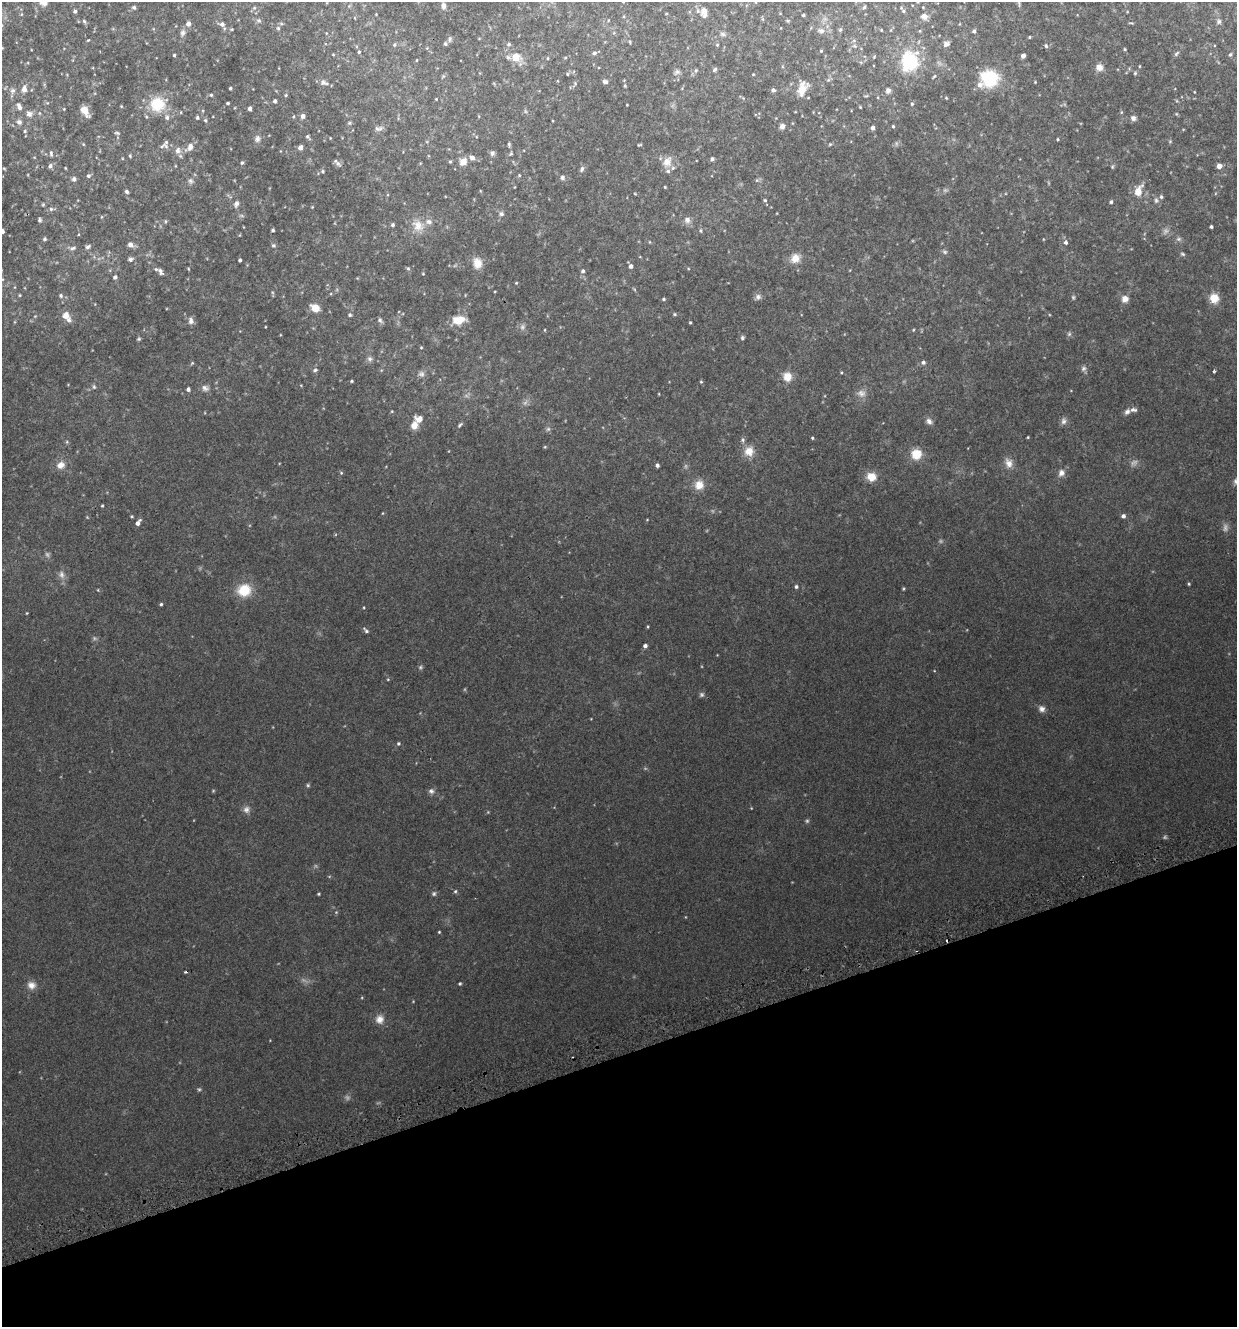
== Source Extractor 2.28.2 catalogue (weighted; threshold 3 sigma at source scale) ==
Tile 14 of 4 x 4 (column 2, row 4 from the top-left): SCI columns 1338-2572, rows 47-1371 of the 5195 x 5393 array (HDU 1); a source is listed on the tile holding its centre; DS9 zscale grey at full resolution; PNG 1239 x 1329 px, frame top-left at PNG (2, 2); no overlay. Shown black and unused: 20% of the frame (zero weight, under 2 of 3 exposures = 3% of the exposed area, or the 3 px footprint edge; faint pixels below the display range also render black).
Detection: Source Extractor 2.28.2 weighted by HDU 2 'WHT'; one run over the whole footprint, this tile lists its part. Background 0.0199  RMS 0.008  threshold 0.036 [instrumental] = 3 sigma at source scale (4.5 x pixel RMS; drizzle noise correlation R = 1.50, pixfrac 1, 0.0396/0.0396 arcsec/px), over >= 5 px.
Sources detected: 337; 26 too faint to see at this stretch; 1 cosmic-ray / hot-pixel residue — not listed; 16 inside a brighter listed object's ellipse — not listed separately; the other 294 listed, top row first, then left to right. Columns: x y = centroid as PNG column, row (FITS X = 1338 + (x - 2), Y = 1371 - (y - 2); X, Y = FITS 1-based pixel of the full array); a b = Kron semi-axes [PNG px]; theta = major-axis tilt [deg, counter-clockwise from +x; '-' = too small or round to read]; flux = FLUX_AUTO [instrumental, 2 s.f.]
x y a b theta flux
623 2 4 4 - 0.55
1019 4 8 4 -76 1
443 6 9 6 -84 3
134 7 5 5 - 1.4
864 7 5 4 - 1.1
254 8 5 5 - 1.2
75 11 4 4 - 1.6
903 11 7 5 -42 1.3
704 12 12 7 -83 6.4
21 14 6 4 89 0.94
376 14 3 3 - 0.55
666 14 4 2 - 0.58
803 15 3 3 - 1.1
624 16 5 3 - 0.73
924 17 9 8 - 3.5
355 18 5 3 - 0.55
608 20 5 3 - 0.56
84 21 7 5 -71 1.3
259 21 7 6 - 1.8
788 21 5 3 - 0.79
1219 21 8 7 - 2.4
1131 23 6 3 -7 0.81
188 24 5 5 - 3.4
222 24 7 6 - 2.5
278 28 6 5 - 1.6
840 30 6 5 - 1.1
881 30 3 3 - 0.58
821 31 11 8 -10 3.5
974 31 4 4 - 1.7
183 33 10 7 74 2.7
326 33 5 3 - 0.65
614 33 6 4 -72 1
723 34 10 6 -8 2.1
1029 37 4 3 - 0.75
450 39 7 5 80 1.6
88 40 4 3 - 0.71
630 42 5 3 - 0.86
946 44 8 7 - 2.8
394 45 5 5 - 1.3
717 45 5 4 - 0.91
854 46 7 5 -20 1.9
1046 46 5 4 - 1.6
1125 49 4 3 - 0.77
821 51 4 4 - 0.77
359 52 4 4 - 1.1
594 53 6 5 - 1.8
333 54 3 3 - 0.65
1176 54 8 5 45 1.5
174 55 3 3 - 0.97
1230 55 6 4 57 1.3
1023 56 4 4 - 3.7
565 57 5 3 - 0.79
874 57 4 4 - 0.71
516 58 16 12 -45 12
548 58 5 3 - 0.73
416 60 4 2 - 0.53
910 61 24 21 -78 43
1139 66 4 2 - 0.64
1099 67 10 9 - 4.7
715 69 6 5 - 1.7
696 70 6 5 - 1.3
677 72 10 7 27 2.6
1135 73 5 4 - 1
567 74 4 4 - 0.72
753 74 4 3 - 0.64
443 76 6 5 - 1
934 76 7 3 49 0.92
990 78 16 15 - 41
324 82 12 7 -17 3.3
605 82 5 4 - 2.5
1035 82 3 3 - 0.59
575 84 9 5 62 1.4
625 86 6 5 - 1.2
230 88 3 3 - 1.1
802 88 20 11 72 11
24 89 11 7 78 4.6
773 90 5 5 - 1.7
888 90 7 6 - 2.8
12 91 9 6 58 2.5
1194 92 4 2 - 0.49
211 95 4 4 - 0.97
286 95 5 4 - 0.92
743 98 4 4 - 0.71
946 98 4 3 - 0.67
436 99 3 3 - 0.59
275 101 4 3 - 1.8
47 103 5 5 - 0.98
228 103 3 3 - 1.3
157 104 20 19 - 24
912 104 5 4 - 1.2
627 105 3 2 - 0.44
121 106 4 3 - 0.62
19 107 9 5 -69 3.4
860 107 3 2 - 0.61
64 109 4 3 - 0.55
250 109 4 4 - 3.1
85 111 10 6 -59 9.1
1121 112 5 4 - 0.84
39 113 5 4 - 0.77
29 114 9 8 - 3.6
303 116 5 5 - 3.5
197 118 5 4 - 1.3
1133 118 8 7 - 2.6
205 120 5 5 - 1.3
19 122 7 7 - 2.8
350 123 6 4 20 1.1
782 126 7 6 - 3.6
893 126 4 4 - 0.95
378 128 12 7 6 2.9
873 128 4 4 - 3
25 131 5 4 - 1
117 133 7 4 -15 1.2
308 137 8 4 -49 1.6
330 138 3 3 - 0.51
257 139 9 8 - 3.3
1058 139 3 3 - 0.89
1170 141 5 4 - 0.85
83 144 5 4 - 0.74
509 144 6 4 -88 1.3
830 144 5 4 - 0.88
639 145 5 3 - 0.85
162 146 9 6 36 1.8
190 147 15 9 46 6.1
300 147 4 4 - 4.9
178 150 10 9 - 4.5
51 153 8 4 -81 1.4
492 153 7 6 - 2
511 154 6 4 42 1.1
130 156 5 4 - 1
472 158 7 6 - 3.6
712 159 4 4 - 1.9
450 162 4 4 - 0.93
463 162 5 5 - 12
667 162 16 12 65 8
242 163 5 4 - 1.3
338 163 10 7 -47 2.4
50 166 6 5 - 2.1
1219 166 4 4 - 5.9
1112 167 6 5 - 1.1
4 168 5 3 - 0.72
65 168 4 3 - 0.58
582 169 9 6 66 2
323 171 5 5 - 1.2
519 175 4 4 - 0.92
88 176 5 5 - 1.9
562 178 7 6 - 2.1
74 179 5 5 - 2.7
757 180 6 5 - 1.3
190 181 8 8 - 2.3
514 187 4 2 - 0.48
665 187 3 3 - 0.66
126 191 5 4 - 1.9
1138 191 15 9 66 9.7
635 194 5 3 - 0.59
765 200 5 4 - 1
1156 200 8 6 -82 2.1
1111 202 4 4 - 1.4
43 204 5 5 - 1
236 204 8 6 70 2.9
312 207 4 3 - 0.61
51 209 10 5 -1 2.1
501 214 8 7 - 2.2
241 216 8 4 -9 1.2
101 217 5 3 - 0.72
40 220 7 5 86 1.6
687 220 9 8 - 3.7
165 221 6 4 -89 0.87
393 225 4 4 - 1.7
418 225 20 16 -46 12
1211 227 3 3 - 1.4
273 230 3 3 - 1.3
2 231 4 4 - 4.7
700 231 6 4 85 1
45 239 5 5 - 1.5
1043 239 4 3 - 0.5
1179 239 8 6 -13 1.9
649 242 5 3 - 0.58
1066 242 7 6 - 2.1
130 245 6 5 - 4.4
273 245 6 5 - 1.4
88 247 8 6 22 2
72 248 12 6 0 2.7
945 252 7 6 - 1.7
1182 254 6 4 -18 1.2
795 258 13 11 37 8.2
130 259 6 5 - 2.2
240 260 4 3 - 1.4
477 263 15 12 -78 8.5
631 266 5 4 - 2.6
408 268 6 5 - 1.2
188 269 4 3 - 0.63
583 271 5 5 - 2
160 272 8 5 -66 2.3
423 274 4 4 - 0.69
115 277 4 4 - 2.1
516 283 4 4 - 0.77
15 287 5 3 - 0.76
634 289 6 3 -37 0.76
273 293 10 2 -78 0.85
20 295 5 4 - 0.95
61 295 6 6 - 1.8
465 295 5 3 - 0.53
758 297 10 8 39 2.9
1214 298 12 11 - 10
664 299 4 3 - 1
1125 299 8 8 - 5
315 308 9 7 -34 9.5
675 314 5 4 - 1
66 315 8 8 - 7
350 315 5 5 - 1.1
380 320 7 5 -48 2.1
458 320 14 8 11 15
191 321 9 7 -81 3.2
690 322 3 3 - 0.92
265 327 3 2 - 0.51
522 327 9 7 80 2.7
545 330 5 3 - 0.59
913 330 4 3 - 0.68
1069 334 7 6 - 1.5
742 338 6 5 - 1.5
139 339 5 4 - 1.1
421 347 4 3 - 0.69
370 359 8 7 - 2.3
923 362 6 5 - 2.1
192 363 6 3 45 0.8
1084 368 8 7 - 2.2
315 370 6 5 - 1.7
1214 371 4 3 - 0.93
841 372 4 3 - 0.72
421 374 9 8 - 2.7
787 377 12 11 - 8.6
352 381 3 3 - 0.89
701 382 5 4 - 0.9
94 387 7 5 -75 1.3
205 388 10 8 -10 3.4
188 389 4 4 - 2.4
861 393 13 10 -3 5
659 394 4 2 - 0.56
392 411 4 3 - 0.59
1127 411 9 7 45 2.9
929 421 9 7 -41 3
1064 421 10 8 89 2.8
414 425 8 7 - 7.1
460 425 7 4 44 1.2
1028 437 3 2 - 0.64
812 438 4 3 - 0.94
743 440 7 6 - 1.7
545 447 5 3 - 0.7
749 451 14 12 55 9.2
916 454 12 12 - 13
1009 463 13 10 -66 5.9
61 465 12 10 31 6.6
657 465 4 4 - 2.2
341 473 5 4 - 1
1061 473 9 8 - 4.1
871 477 11 9 -10 11
1236 481 9 8 - 2.9
699 485 12 12 - 8.4
102 506 3 3 - 0.74
383 513 5 3 - 0.56
132 516 4 3 - 0.79
1123 516 4 4 - 2.8
87 517 5 3 - 0.62
647 520 5 3 - 0.54
138 523 7 4 54 3.8
61 575 12 9 -68 4.1
1189 584 4 4 - 0.83
796 587 5 4 - 1.5
98 590 5 3 - 0.56
244 590 16 14 10 19
161 604 4 3 - 1.1
364 607 4 3 - 0.6
27 613 5 3 - 0.64
648 627 4 3 - 0.64
366 630 9 4 -45 1.8
645 646 4 4 - 2.6
420 667 6 5 - 1.3
388 679 4 3 - 0.66
702 695 7 7 - 1.7
1042 709 9 8 - 3.5
398 743 5 5 - 1.2
308 785 6 4 -68 1
431 791 8 8 - 2.5
246 809 10 9 - 3.6
455 891 5 4 - 1.1
319 894 3 3 - 0.81
434 894 7 6 - 1.6
336 912 4 4 - 0.81
439 932 3 3 - 0.73
186 972 3 3 - 1.4
460 984 4 4 - 1
31 985 11 10 - 5.6
380 1019 12 11 - 6.2
199 1089 5 5 - 1.1
Isophote crosses this tile's border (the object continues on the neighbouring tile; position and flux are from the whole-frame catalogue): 5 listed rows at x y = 623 2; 864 7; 704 12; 2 231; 1236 481